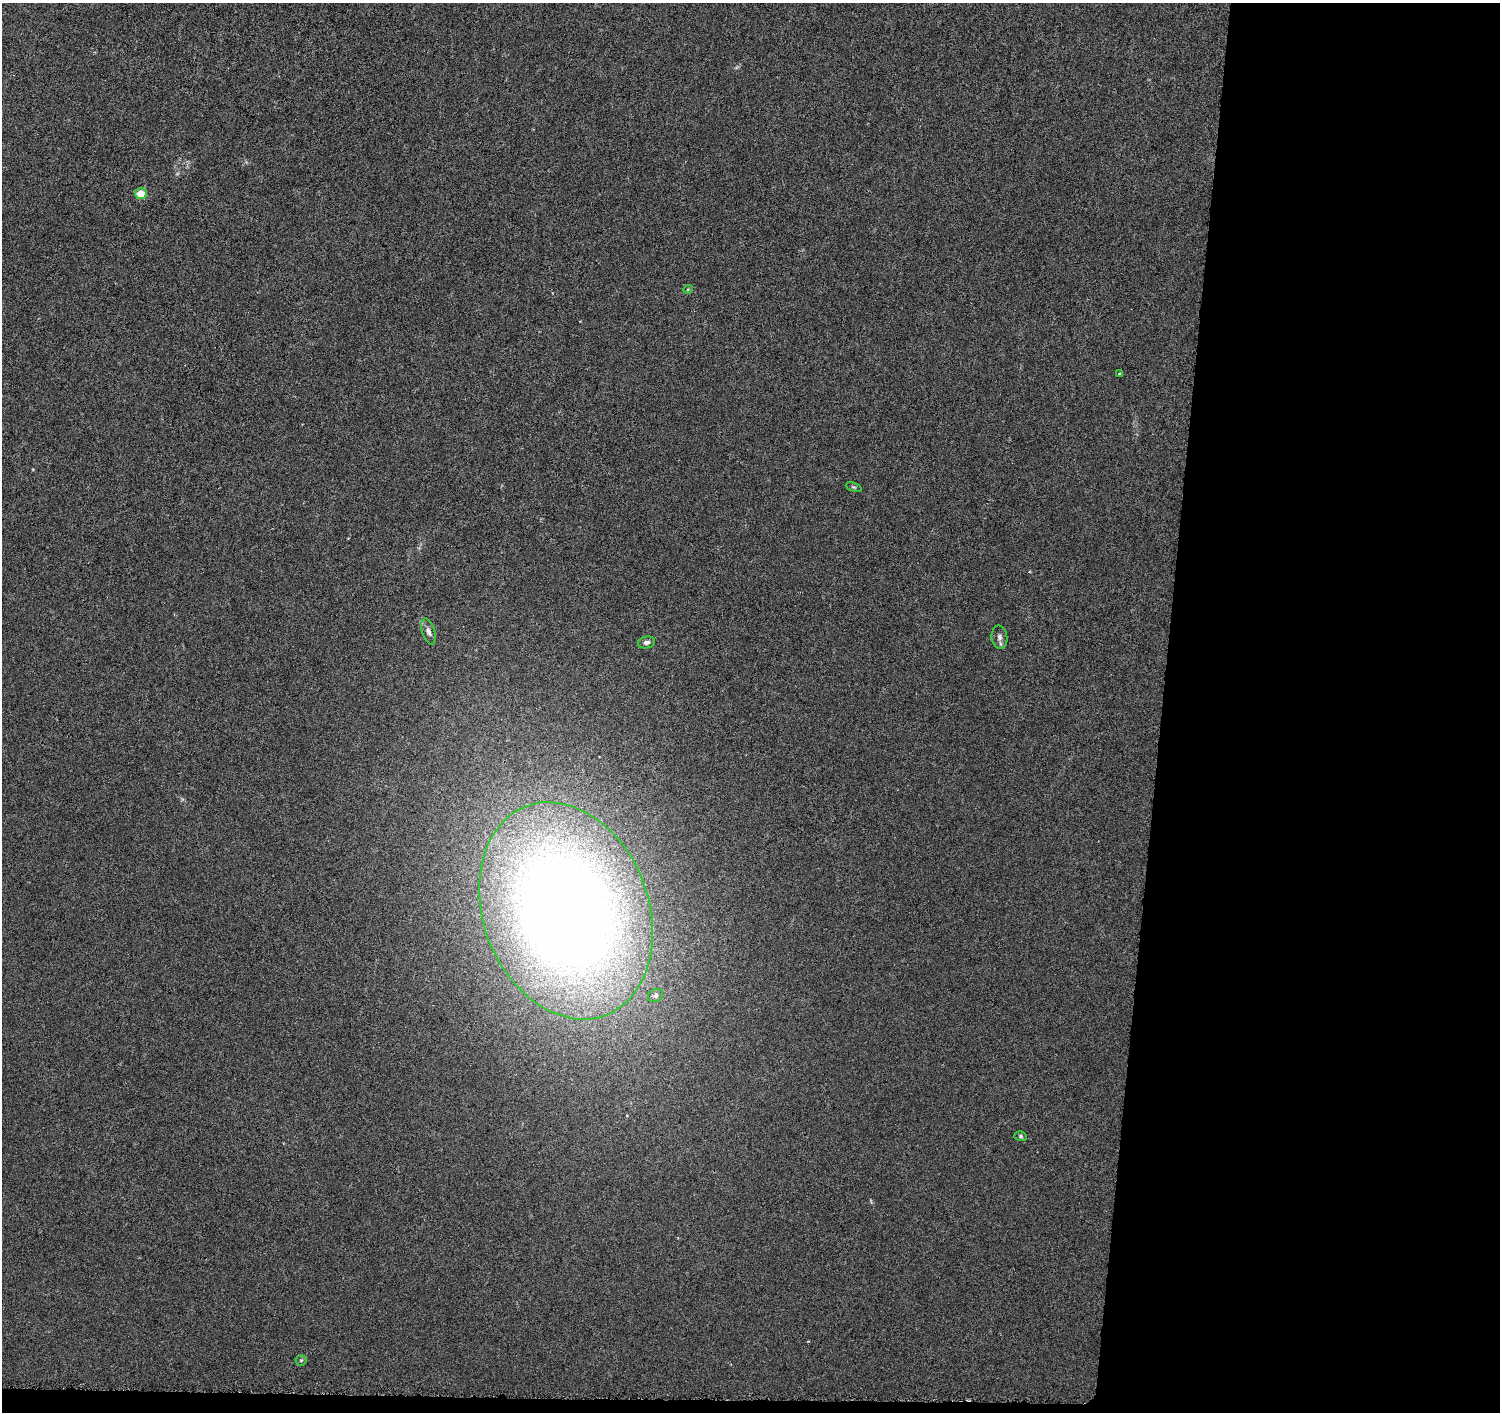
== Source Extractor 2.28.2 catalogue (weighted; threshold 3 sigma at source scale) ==
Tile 9 of 3 x 3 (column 3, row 3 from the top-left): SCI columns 3007-4504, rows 283-1692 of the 4509 x 4744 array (HDU 1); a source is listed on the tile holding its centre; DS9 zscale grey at full resolution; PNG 1502 x 1414 px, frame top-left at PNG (2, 3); each listed source drawn as its Kron ellipse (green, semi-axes under 4 px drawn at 4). Shown black and unused: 23% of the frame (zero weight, under 4 of 8 exposures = <1% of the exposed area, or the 3 px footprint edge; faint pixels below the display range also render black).
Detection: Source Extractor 2.28.2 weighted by HDU 2 'WHT'; one run over the whole footprint, this tile lists its part. Background -0.00214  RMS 0.0022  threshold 0.00903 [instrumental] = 3 sigma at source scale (4.09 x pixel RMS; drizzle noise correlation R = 1.36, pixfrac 0.8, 0.0396/0.0396 arcsec/px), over >= 5 px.
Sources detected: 11; all 11 listed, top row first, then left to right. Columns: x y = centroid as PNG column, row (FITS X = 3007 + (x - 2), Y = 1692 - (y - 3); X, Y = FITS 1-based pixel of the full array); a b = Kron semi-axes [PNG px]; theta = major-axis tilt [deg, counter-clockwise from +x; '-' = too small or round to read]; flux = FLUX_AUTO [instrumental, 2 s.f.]
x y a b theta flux
141 193 6 5 - 2.8
688 289 5 3 - 0.19
1119 374 4 3 - 0.21
854 487 8 4 -22 0.37
428 631 13 6 -72 0.89
999 637 11 8 -83 0.89
646 642 8 6 12 0.77
566 911 112 82 -69 330
655 995 8 6 31 0.62
1020 1136 6 5 - 0.35
301 1360 5 5 - 0.27